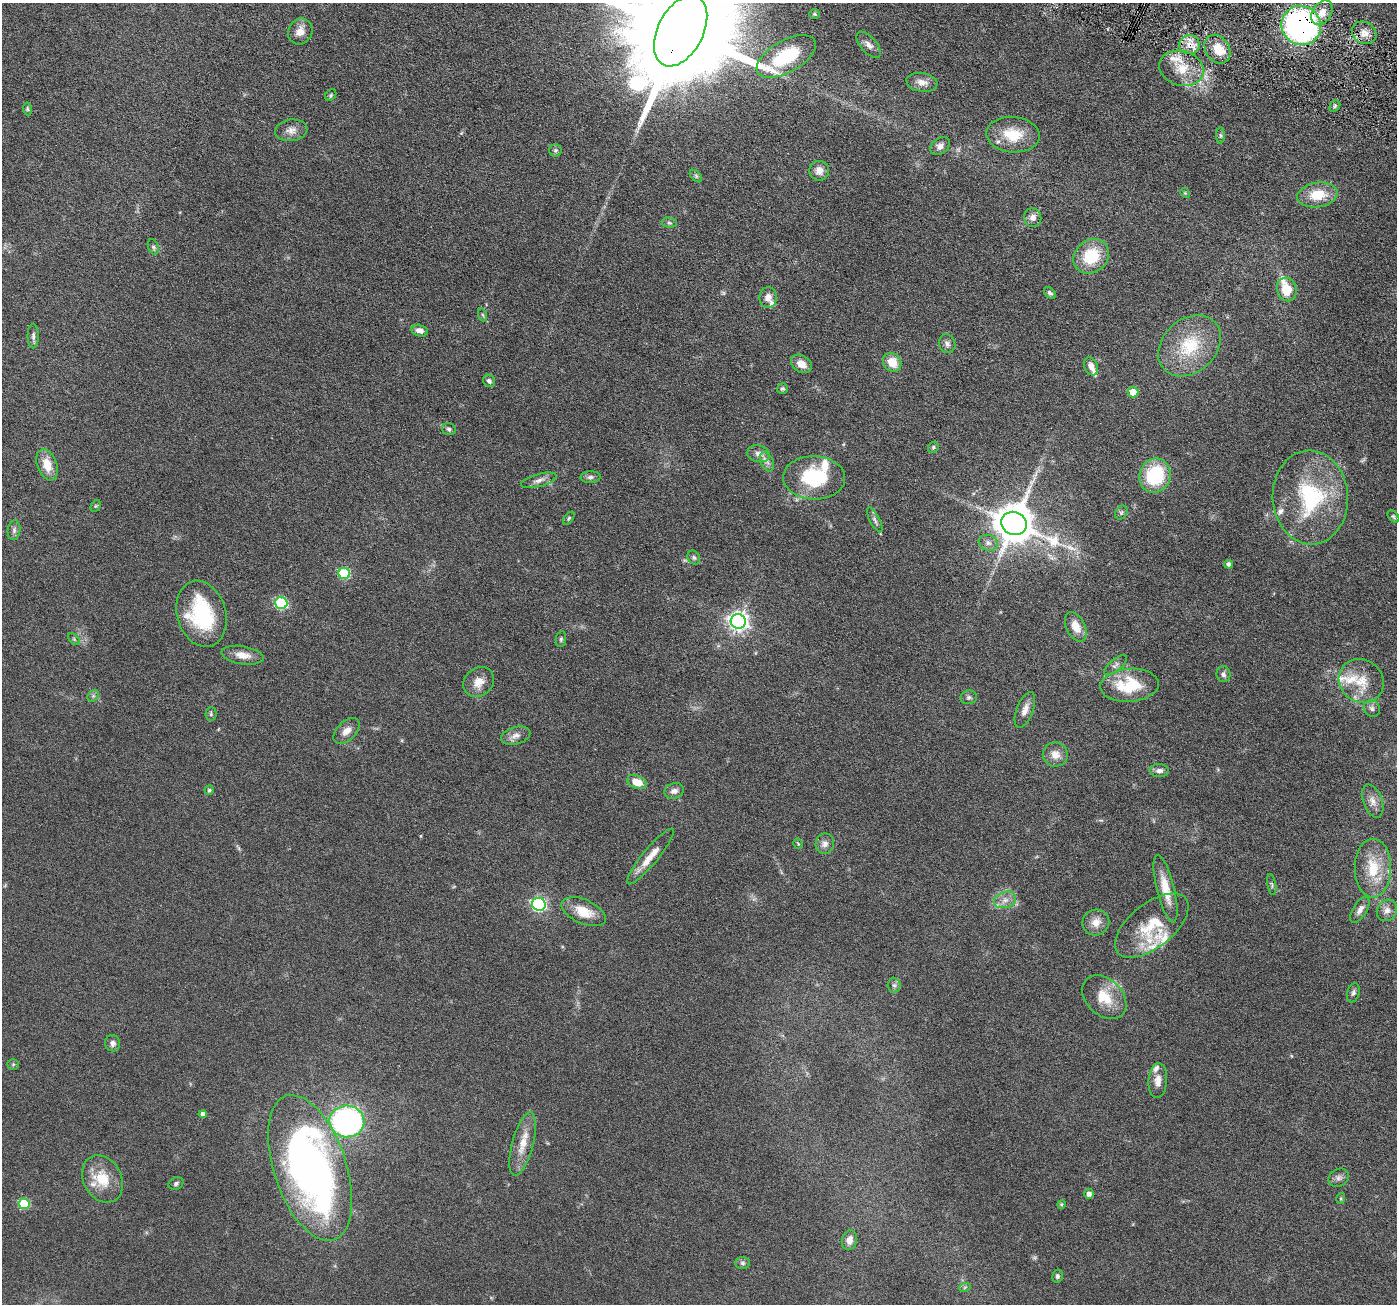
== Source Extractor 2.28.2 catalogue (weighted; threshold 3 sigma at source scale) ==
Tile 10 of 4 x 4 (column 2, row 3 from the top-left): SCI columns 1400-2794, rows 1581-2882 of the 5590 x 5630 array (HDU 1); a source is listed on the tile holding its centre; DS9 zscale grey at full resolution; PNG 1399 x 1306 px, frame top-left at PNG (2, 3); each listed source drawn as its Kron ellipse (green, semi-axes under 4 px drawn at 4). Shown black and unused: <1% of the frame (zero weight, under 4 of 8 exposures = <1% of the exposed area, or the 3 px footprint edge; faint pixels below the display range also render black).
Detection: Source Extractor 2.28.2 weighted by HDU 2 'WHT'; one run over the whole footprint, this tile lists its part. Background 0.0679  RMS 0.0049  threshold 0.02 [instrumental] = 3 sigma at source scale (4.09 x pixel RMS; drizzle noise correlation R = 1.36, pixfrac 0.8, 0.05/0.05 arcsec/px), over >= 5 px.
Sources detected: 140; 1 too faint to see at this stretch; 1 long thin detection or spike segment (spike, bleed or trail) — neither listed nor drawn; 16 inside a brighter listed object's ellipse — not listed separately; the other 122 listed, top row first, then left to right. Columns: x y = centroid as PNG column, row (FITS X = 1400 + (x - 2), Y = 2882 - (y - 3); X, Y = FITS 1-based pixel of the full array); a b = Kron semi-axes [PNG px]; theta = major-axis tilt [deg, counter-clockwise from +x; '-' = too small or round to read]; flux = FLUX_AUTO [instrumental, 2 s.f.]
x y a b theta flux
1322 13 13 9 56 4.9
815 14 5 5 - 0.6
1301 26 20 19 - 120
300 31 13 12 - 4
681 31 38 22 63 20000
1364 33 13 10 -31 4.2
869 45 16 7 -48 2.4
1189 45 10 9 - 4.3
1217 49 15 12 -56 8
786 56 33 16 29 26
1181 68 22 17 -16 11
922 82 15 9 -7 3.5
331 95 6 5 - 0.68
1335 106 6 5 - 0.8
27 109 6 4 -82 0.65
291 130 16 11 8 3.3
1013 135 27 18 -5 13
1220 135 8 4 -89 0.71
940 146 11 8 38 2.4
555 150 6 6 - 0.89
819 171 10 10 - 3.4
696 176 7 4 -46 0.78
1185 193 5 4 - 0.53
1317 195 20 12 8 11
1033 218 9 8 - 2.8
669 223 7 5 -8 0.89
153 247 8 5 -69 0.96
1091 256 19 16 40 17
1287 289 12 10 -75 9.2
1050 293 7 4 -42 1
768 298 10 9 - 3
483 315 7 4 -70 0.72
419 331 8 5 -14 2.6
33 336 12 5 90 1.5
947 344 9 8 - 1.6
1190 346 35 26 43 22
892 362 10 8 -51 7.2
801 364 11 8 -32 3.8
1091 366 9 6 -67 3.1
489 381 6 5 - 1.1
782 389 6 5 - 0.77
1133 392 5 5 - 6.2
449 429 7 5 -17 1.1
933 447 6 5 - 0.65
759 454 11 8 -13 2.5
767 462 10 6 -65 1.8
47 465 16 10 -70 7.1
1155 476 17 15 71 29
590 477 10 6 1 1.3
814 478 31 21 -2 28
539 480 18 6 15 2.4
1310 497 47 37 -87 45
96 506 6 4 59 0.52
1121 513 7 5 56 1
1393 516 7 4 -45 0.7
569 518 7 4 55 0.6
875 520 14 5 -63 1.5
1014 523 13 11 -26 1400
14 530 10 6 81 1.4
988 543 10 7 -20 2
694 558 7 6 - 0.94
1229 564 4 4 - 1.4
344 573 6 5 - 32
281 603 6 6 - 42
201 614 34 24 -74 37
738 622 7 7 - 220
1076 627 16 9 -64 5.6
74 639 7 4 -46 0.73
561 639 8 5 81 0.78
243 655 21 9 -9 4.6
1115 665 14 6 40 1.6
1223 674 8 7 - 1.5
1361 681 23 21 -36 11
479 682 16 13 40 5
1129 685 29 16 4 19
93 696 6 5 - 0.92
969 697 8 6 9 1.1
1372 708 9 7 -48 1.6
1025 710 19 8 69 3.4
211 714 7 5 89 0.79
346 731 16 9 44 3.7
516 736 15 8 15 2.8
1055 755 12 12 - 4
1159 771 10 6 0 1.9
637 782 10 6 -23 6.8
209 790 4 4 - 0.58
674 791 10 7 16 2.2
1373 801 17 9 -70 3.6
798 844 5 4 - 0.48
825 844 10 9 - 2.4
650 856 35 7 50 6.8
1373 868 29 18 90 15
1272 885 11 3 -80 0.73
1165 889 35 8 -76 9.1
1005 900 11 8 18 2.8
539 904 7 6 - 82
1360 910 14 7 59 2.5
1387 910 11 9 56 2.8
584 912 23 12 -24 8.9
1096 922 13 12 - 4.4
1152 925 44 22 38 18
894 985 7 6 - 1.2
1353 993 10 6 74 1.2
1104 997 25 18 -45 11
113 1043 8 7 - 1.8
13 1064 6 5 - 0.7
1158 1081 17 9 85 3.7
203 1114 4 4 - 1.8
347 1121 17 16 - 120
523 1144 32 10 75 7.8
310 1168 76 36 -71 240
1339 1178 10 8 31 1.8
103 1179 25 19 -61 12
176 1184 8 6 27 1.1
1089 1194 5 5 - 2
1341 1198 5 3 - 0.51
24 1204 5 5 - 24
1061 1204 4 4 - 0.57
849 1240 10 7 75 3.5
743 1263 7 6 - 0.94
1057 1276 6 5 - 0.91
965 1287 6 3 19 0.48
Overlapping masked pixels (flux is a lower limit): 3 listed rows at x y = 1301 26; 681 31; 1189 45
Isophote crosses this tile's border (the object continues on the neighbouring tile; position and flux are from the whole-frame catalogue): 1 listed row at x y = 681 31